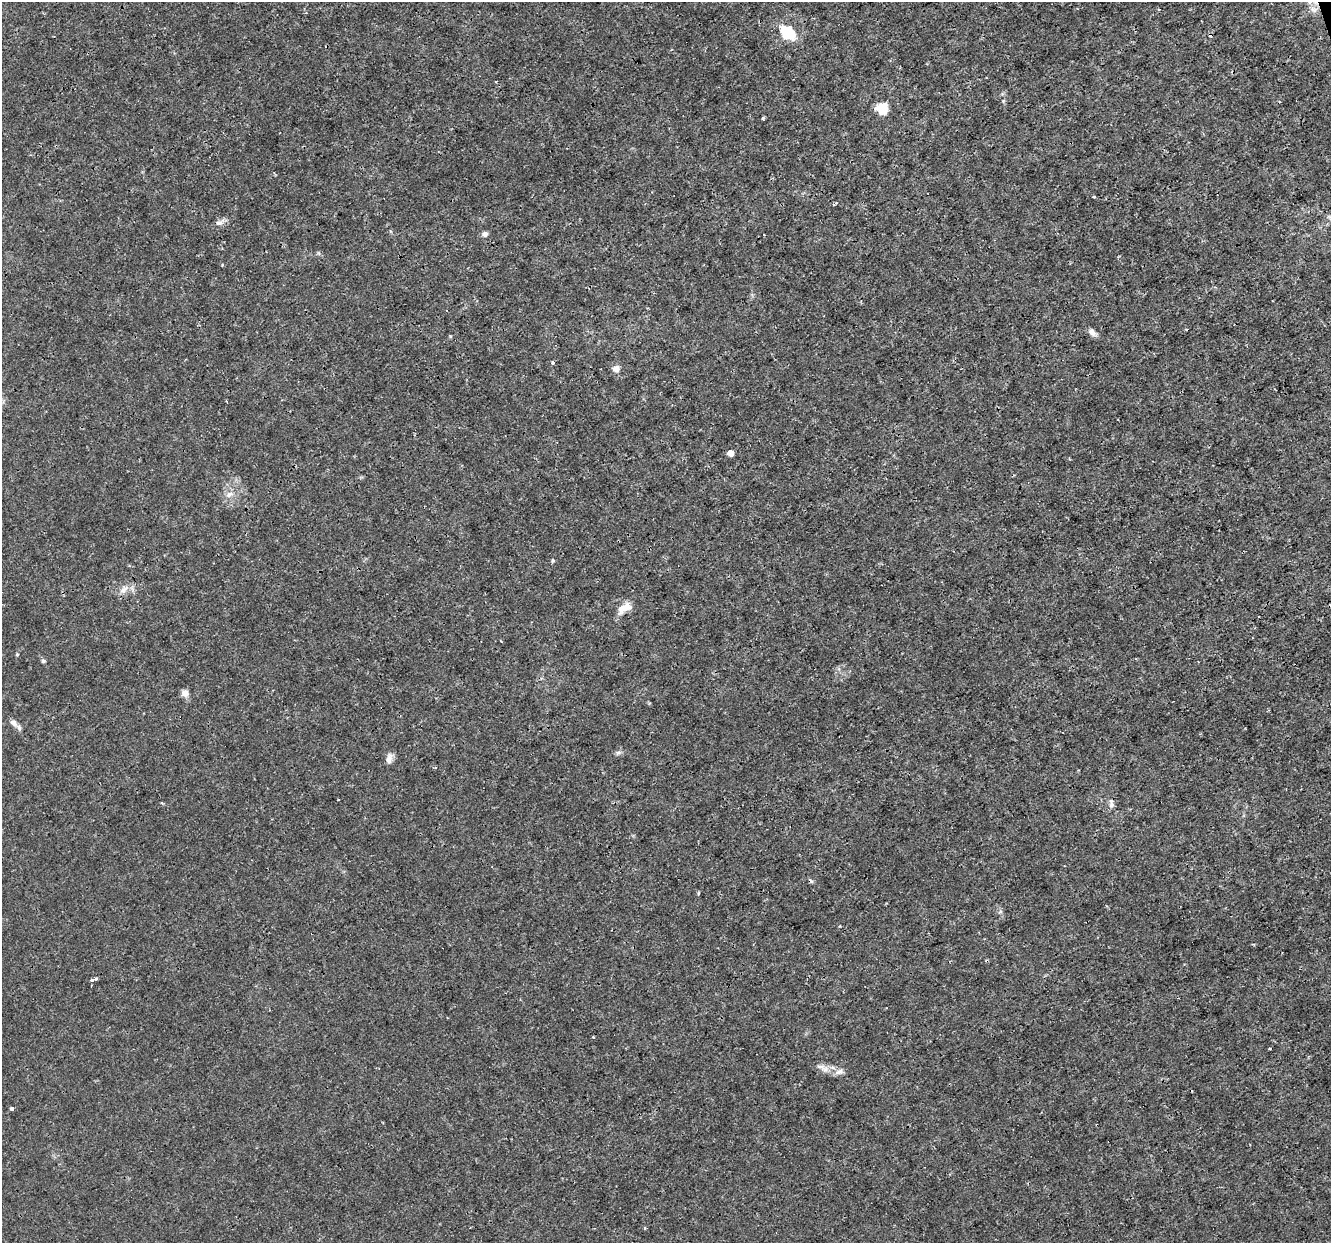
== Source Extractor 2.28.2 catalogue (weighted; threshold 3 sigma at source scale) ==
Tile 10 of 4 x 4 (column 2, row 3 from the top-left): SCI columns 1331-2659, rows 1302-2542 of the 5320 x 5137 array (HDU 1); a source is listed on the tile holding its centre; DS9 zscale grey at full resolution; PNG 1333 x 1245 px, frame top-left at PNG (2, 2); no overlay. Shown black and unused: <1% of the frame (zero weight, under 3 of 4 exposures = <1% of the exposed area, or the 3 px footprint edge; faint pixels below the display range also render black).
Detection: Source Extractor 2.28.2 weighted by HDU 2 'WHT'; one run over the whole footprint, this tile lists its part. Background 0.00347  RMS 8.4e-04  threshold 0.00379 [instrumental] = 3 sigma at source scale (4.5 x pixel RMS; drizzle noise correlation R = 1.50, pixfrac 1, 0.0396/0.0396 arcsec/px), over >= 5 px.
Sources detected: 32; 2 cosmic-ray / hot-pixel residue — not listed; the other 30 listed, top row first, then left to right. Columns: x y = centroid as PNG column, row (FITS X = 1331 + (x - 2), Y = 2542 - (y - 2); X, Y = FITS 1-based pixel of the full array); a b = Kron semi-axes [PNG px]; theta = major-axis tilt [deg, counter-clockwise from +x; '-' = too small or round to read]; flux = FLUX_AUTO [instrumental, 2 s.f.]
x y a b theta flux
1313 9 10 6 -34 0.38
787 32 9 6 -39 5.4
882 108 6 6 - 6.1
763 118 3 3 - 0.13
1094 197 3 3 - 0.14
219 223 10 6 1 0.32
485 234 7 6 - 0.27
1186 329 3 2 - 0.096
1092 332 11 7 -51 0.39
553 363 4 3 - 0.21
616 369 8 8 - 0.49
730 453 5 5 - 0.7
229 494 10 7 21 0.46
123 590 13 7 32 0.54
624 608 21 10 34 0.92
17 654 4 3 - 0.094
43 661 5 5 - 0.13
185 693 9 8 - 0.46
14 723 11 7 -38 0.43
618 753 7 5 30 0.18
389 759 14 7 76 0.43
1111 804 12 6 -90 0.33
699 893 4 3 - 0.087
95 979 3 3 - 0.25
92 980 4 3 - 0.14
593 1037 3 3 - 0.075
1269 1049 3 2 - 0.08
820 1067 11 4 -5 0.31
839 1072 11 7 25 0.39
12 1108 4 3 - 0.37
Unlisted compact peaks at least as high as the median listed source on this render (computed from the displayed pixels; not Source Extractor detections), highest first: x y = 450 336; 553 561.